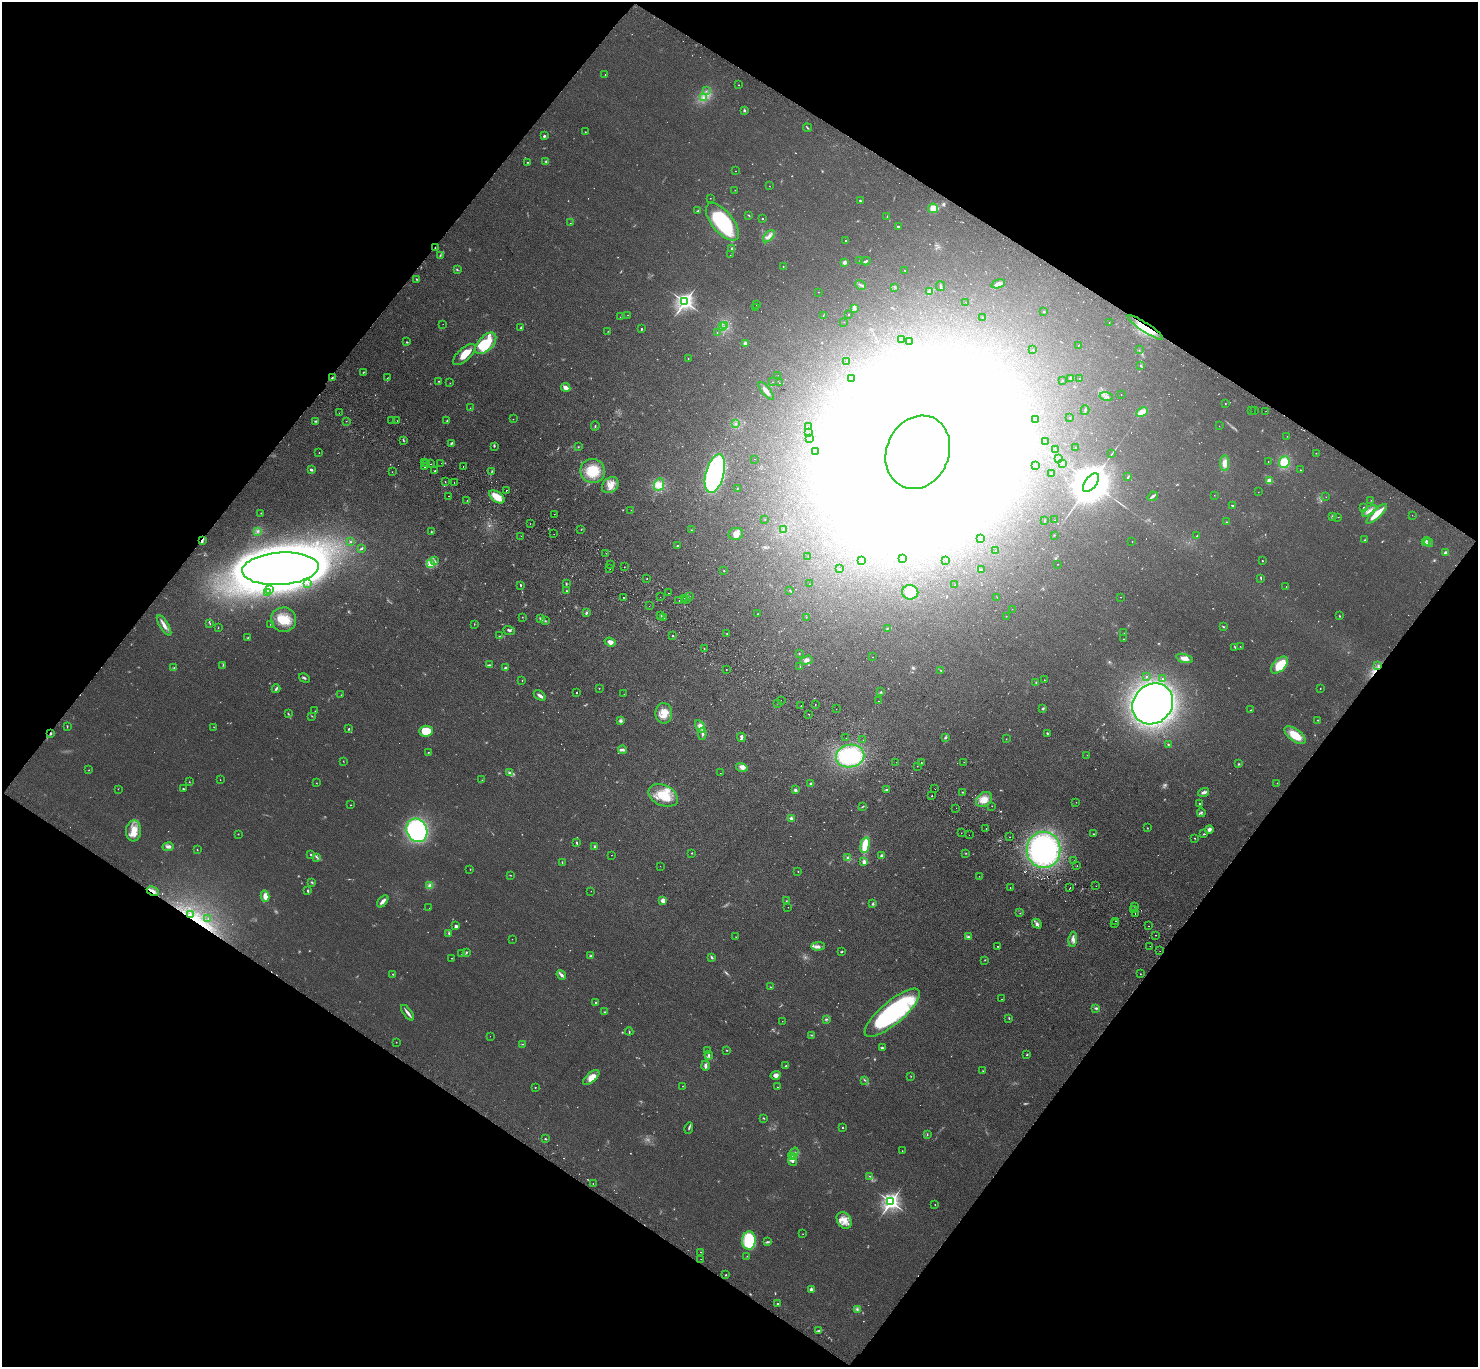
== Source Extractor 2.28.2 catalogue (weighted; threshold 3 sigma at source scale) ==
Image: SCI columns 38-5939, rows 204-5663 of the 5975 x 6006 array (HDU 1 of 3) = the unmasked area's bounding box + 8 px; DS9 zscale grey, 4 x 4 block average (1 PNG px = mean of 4 x 4 image px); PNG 1480 x 1369 px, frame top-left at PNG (2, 2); each listed source drawn as its Kron ellipse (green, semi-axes under 4 px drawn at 4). Shown black and unused: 49% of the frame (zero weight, under 2 of 3 exposures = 3% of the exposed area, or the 3 px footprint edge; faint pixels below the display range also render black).
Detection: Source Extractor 2.28.2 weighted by HDU 2 'WHT'. Background 0.0978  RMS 0.012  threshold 0.0537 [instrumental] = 3 sigma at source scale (4.5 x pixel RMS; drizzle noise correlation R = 1.50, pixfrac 1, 0.05/0.05 arcsec/px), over >= 5 px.
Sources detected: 904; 90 too faint to see at this stretch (4 x 4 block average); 91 inside a brighter object's white glare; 27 cosmic-ray / hot-pixel residue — neither listed nor drawn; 6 coinciding with a brighter row at this scale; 36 inside a brighter listed object's ellipse — not listed separately; of the other 654, all 500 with FLUX_AUTO >= 1.61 (the completeness limit of this list) listed and drawn (154 fainter detections not listed), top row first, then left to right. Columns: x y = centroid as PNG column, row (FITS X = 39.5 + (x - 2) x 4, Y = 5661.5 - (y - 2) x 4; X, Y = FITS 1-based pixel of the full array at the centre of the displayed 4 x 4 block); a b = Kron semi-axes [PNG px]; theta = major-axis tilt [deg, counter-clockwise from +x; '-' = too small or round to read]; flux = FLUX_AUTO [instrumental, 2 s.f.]
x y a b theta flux
605 75 2 2 - 2.6
739 85 2 2 - 3.9
706 91 2 2 - 3
703 98 3 3 - 15
744 110 3 3 - 9.3
807 128 4 2 - 7.1
585 132 2 2 - 2.6
544 136 3 2 - 9.3
527 162 3 2 - 5.4
546 162 4 2 - 8.1
736 171 2 2 - 3.1
769 186 2 2 - 2.6
735 190 2 2 - 1.8
710 198 2 2 - 1.9
860 200 2 2 - 7.4
933 208 5 5 - 70
698 211 4 2 - 6.2
749 215 3 2 - 5.1
887 217 3 2 - 3
762 218 2 2 - 9.7
722 222 22 10 -50 610
570 223 2 2 - 1.8
898 227 3 2 - 7.7
769 236 7 3 46 29
846 240 2 2 - 6.7
435 248 2 2 - 2.9
732 248 4 3 - 11
440 255 2 2 - 2.7
730 255 2 2 - 1.9
860 261 2 2 - 4.7
866 261 4 2 - 9.8
845 262 2 2 - 24
783 267 2 2 - 2.3
457 269 3 2 - 6.1
905 270 2 2 - 2.2
416 279 2 2 - 3.8
998 284 7 3 17 42
861 285 5 2 - 13
941 286 5 2 - 8.2
895 287 3 2 - 4.4
930 291 4 3 - 15
818 292 2 2 - 1.6
685 302 3 3 - 3400
966 302 2 2 - 2.1
756 305 2 2 - 1.8
755 308 2 2 - 1.6
855 308 3 3 - 13
1044 312 2 2 - 7.5
628 315 2 2 - 1.7
849 315 2 2 - 2.5
823 316 2 2 - 1.6
620 317 2 2 - 1.9
983 317 2 2 - 1.8
844 322 2 2 - 1.9
1109 323 2 2 - 3.6
443 324 2 2 - 2.2
724 326 2 2 - 5.6
722 327 2 2 - 2.3
1145 327 21 4 -33 130
521 328 2 2 - 8.5
641 329 2 2 - 5.8
608 331 2 2 - 2.4
717 333 2 2 - 2.5
901 339 2 2 - 3.3
910 341 2 2 - 2.7
407 342 2 2 - 6.4
486 343 13 7 46 310
745 344 3 2 - 23
1078 345 2 2 - 2.6
1033 350 2 2 - 3.6
1139 350 2 2 - 2
464 354 14 6 43 110
688 358 3 2 - 3
847 361 2 2 - 2.5
1141 366 3 2 - 4.7
363 372 3 2 - 4.5
778 375 2 2 - 8.5
332 377 4 2 - 7.6
387 378 2 2 - 3.5
852 378 2 2 - 2
1070 378 2 2 - 9.1
1079 379 2 2 - 1.8
1063 380 2 2 - 2.8
438 381 2 2 - 4.1
773 382 2 2 - 1.6
450 383 2 2 - 2.2
779 383 2 2 - 1.8
566 387 5 3 - 41
766 391 11 3 -51 32
1121 394 2 2 - 3.2
1106 397 7 2 -13 15
1225 404 2 2 - 2.7
470 408 2 2 - 2.2
1085 410 5 2 - 6.7
1251 411 2 2 - 2.7
1254 411 2 2 - 5.1
1266 411 2 2 - 1.6
1142 412 6 3 28 68
339 413 2 2 - 8.7
1070 417 2 2 - 1.7
513 419 2 2 - 1.8
447 420 2 2 - 4.5
1035 420 2 2 - 2.2
316 421 2 2 - 8.4
346 421 2 2 - 1.8
392 421 2 2 - 1.8
397 421 2 2 - 1.6
736 424 2 2 - 4.6
595 426 5 2 - 5.6
1219 426 2 2 - 1.7
808 427 2 2 - 4
809 433 2 2 - 2
1287 436 2 2 - 2.7
809 438 2 2 - 1.8
403 441 2 2 - 4.2
1045 442 2 2 - 3.1
451 443 4 2 - 9.4
494 446 3 2 - 4.5
578 447 2 2 - 3.7
1075 448 2 2 - 3.3
1056 450 2 2 - 2.9
815 451 2 2 - 1.6
918 452 38 31 66 30000
319 453 2 2 - 2.6
1316 453 2 2 - 1.6
1112 454 3 2 - 3.7
755 459 2 2 - 2.9
1058 459 4 2 - 7.8
1268 461 2 2 - 1.7
1284 462 6 5 - 150
424 463 2 2 - 1.7
441 463 2 2 - 2
1062 463 2 2 - 1.8
1225 463 8 4 -89 49
427 464 2 2 - 3.8
431 464 2 2 - 19
1035 465 2 2 - 5
463 466 2 2 - 3.2
425 467 2 2 - 5.1
311 470 3 2 - 13
1300 470 2 2 - 2.5
435 471 2 2 - 4.5
492 471 2 2 - 4.9
593 471 12 12 - 180
392 472 2 2 - 1.8
715 473 20 9 74 860
1051 473 2 2 - 22
1128 477 4 2 - 7.8
1269 481 3 3 - 41
445 482 2 2 - 2.4
454 482 2 2 - 2.5
1091 483 11 5 52 46000
610 485 9 7 41 57
659 485 6 5 - 41
737 489 3 2 - 4.3
506 490 2 2 - 6.1
1258 492 2 2 - 1.9
1214 495 2 2 - 1.7
449 496 2 2 - 4
1153 496 5 2 - 23
497 497 9 5 -36 110
1326 497 2 2 - 1.8
467 500 2 2 - 2
1371 500 2 2 - 2.3
1232 505 3 2 - 4.4
1364 507 2 2 - 2.9
631 510 2 2 - 2
1369 511 8 3 36 28
261 513 2 2 - 3
554 514 2 2 - 4.4
1377 514 13 3 43 140
1412 515 2 2 - 2.2
1333 516 3 2 - 7.6
1338 517 2 2 - 1.8
765 519 2 2 - 1.8
1044 520 4 2 - 3.6
1055 520 2 2 - 2.4
1226 522 2 2 - 3.3
530 524 2 2 - 6.3
581 529 2 2 - 2.6
784 529 2 2 - 3.8
691 530 2 2 - 2.4
258 531 2 2 - 7.6
431 532 2 2 - 3.8
554 534 2 2 - 1.9
736 534 7 6 - 50
1054 535 2 2 - 2.5
521 536 2 2 - 4.7
1197 536 2 2 - 12
980 538 2 2 - 1.8
1365 540 4 2 - 4.1
202 541 2 2 - 11
1426 541 4 2 - 13
350 542 2 2 - 4
1132 542 2 2 - 2.4
1429 542 5 2 - 6.2
677 546 3 2 - 4
361 549 3 2 - 8.9
995 551 2 2 - 2.2
1445 552 2 2 - 73
606 553 2 2 - 4.6
808 556 2 2 - 2.1
902 559 2 2 - 2
862 560 3 2 - 6.8
946 560 2 2 - 1.7
435 561 3 2 - 7.2
1262 561 2 2 - 7.2
430 563 4 3 - 30
1057 564 2 2 - 2.2
610 565 2 2 - 7.7
624 567 2 2 - 2.4
610 568 2 2 - 2
280 569 38 16 4 13000
839 569 2 2 - 2.2
981 569 2 2 - 2.7
724 571 2 2 - 4.2
647 578 2 2 - 11
1261 578 4 2 - 6
308 583 2 2 - 1.7
566 584 3 2 - 6.6
810 584 2 2 - 1.7
955 584 2 2 - 2.1
520 585 4 2 - 5.2
1286 586 2 2 - 1.9
270 589 3 2 - 7.2
790 590 2 2 - 5.9
567 591 2 2 - 3.6
910 592 8 7 - 60
268 593 2 2 - 2.3
668 593 2 2 - 7.8
689 596 3 2 - 6.1
623 597 2 2 - 16
660 597 2 2 - 2.7
997 597 2 2 - 1.9
1121 597 2 2 - 1.9
685 598 2 2 - 2
687 599 2 2 - 3.2
679 601 2 2 - 3
649 606 2 2 - 2.8
1012 609 2 2 - 2.5
586 613 4 2 - 9.2
757 614 2 2 - 2.6
661 616 3 2 - 9.9
1006 616 2 2 - 2.6
1339 616 2 2 - 5.3
522 617 2 2 - 3.1
664 617 2 2 - 5.9
806 617 2 2 - 1.8
540 618 4 2 - 6.2
284 620 12 12 - 140
545 621 2 2 - 4.1
210 623 3 2 - 4.3
270 624 2 2 - 3.9
474 624 2 2 - 3.5
164 625 12 3 -58 43
1223 627 3 2 - 6.9
218 628 2 2 - 2.5
887 628 4 2 - 6.2
509 630 6 2 -20 14
727 633 2 2 - 2.9
1124 633 2 2 - 2.4
500 636 4 2 - 6
672 636 2 2 - 5.3
248 638 3 2 - 6.3
1123 639 2 2 - 2.1
610 642 6 4 -20 43
1240 646 2 2 - 2.4
1235 647 4 2 - 5.7
704 649 2 2 - 2
799 654 2 2 - 3.6
873 657 2 2 - 2.2
1184 658 9 4 -15 46
806 660 6 4 17 28
223 665 3 2 - 4.3
489 665 3 2 - 5.7
1279 665 10 6 45 190
1378 665 2 2 - 5.5
800 667 2 2 - 3.2
174 668 3 2 - 4.5
505 668 3 2 - 12
726 670 2 2 - 2
940 670 3 2 - 4.2
1146 676 2 2 - 3.1
304 678 6 2 -31 10
1162 679 2 2 - 5.7
522 680 2 2 - 2.3
1044 680 2 2 - 2.3
1036 682 3 2 - 5.5
599 688 2 2 - 3.6
1320 688 2 2 - 2.2
276 689 4 2 - 14
881 692 3 2 - 4.9
576 693 2 2 - 3.5
624 694 2 2 - 1.7
341 695 2 2 - 2.1
540 696 7 2 -35 27
781 700 2 2 - 3.8
878 701 2 2 - 2
777 703 2 2 - 2.9
1153 704 22 19 47 3600
815 705 2 2 - 2.7
801 706 2 2 - 4.2
836 709 2 2 - 1.8
1043 709 3 2 - 9.3
1251 710 2 2 - 2.5
315 711 2 2 - 2.1
664 713 10 8 -87 94
288 714 2 2 - 5.1
809 714 2 2 - 5.2
312 716 2 2 - 3.8
1318 720 2 2 - 3.2
620 721 4 3 - 15
67 726 3 2 - 5.1
700 726 7 4 -59 38
214 727 2 2 - 2.3
349 729 2 2 - 6.1
426 731 7 5 2 150
51 733 2 2 - 9.7
1047 733 3 2 - 6.9
702 734 6 2 83 15
1295 735 12 6 -37 150
741 737 5 3 - 16
945 737 3 2 - 9.7
846 738 2 2 - 2.2
1006 739 2 2 - 1.9
863 740 2 2 - 2.6
1168 744 2 2 - 6.9
623 750 4 3 - 14
428 752 2 2 - 3.3
1087 755 2 2 - 2.8
850 756 14 11 10 590
343 761 2 2 - 2.7
896 762 2 2 - 1.6
964 762 2 2 - 1.9
921 763 2 2 - 12
1238 764 3 2 - 5.2
917 766 2 2 - 1.7
742 767 6 4 -16 36
89 770 2 2 - 2.6
510 773 4 3 - 14
720 773 2 2 - 2.8
220 780 2 2 - 2
482 780 2 2 - 2.4
189 782 2 2 - 3.1
316 783 2 2 - 2.4
1277 783 2 2 - 2.5
811 784 3 2 - 8.3
118 789 2 2 - 1.7
183 789 2 2 - 5.7
886 789 3 2 - 5.5
935 789 2 2 - 2.3
795 790 4 3 - 11
962 792 2 2 - 5.8
1204 792 6 3 16 21
663 795 15 10 -25 200
932 796 2 2 - 8.7
984 799 9 6 37 68
1076 802 2 2 - 2.2
1199 803 2 2 - 4.2
350 805 2 2 - 3.1
863 806 4 2 - 5.8
992 806 2 2 - 4.3
956 808 2 2 - 2.7
1201 813 5 3 - 12
791 818 3 3 - 17
986 828 2 2 - 2.5
1147 828 2 2 - 3.3
417 830 12 10 -63 1100
1209 830 4 3 - 19
134 831 10 7 85 86
961 833 2 2 - 3
238 834 2 2 - 3.2
1094 834 2 2 - 4.5
1204 834 3 2 - 5
969 835 2 2 - 2.1
1009 837 2 2 - 2.4
1194 838 2 2 - 2.8
577 843 4 2 - 6.8
865 845 8 4 78 170
594 846 2 2 - 12
168 847 5 3 - 17
197 850 2 2 - 5.1
1044 850 18 17 - 1300
692 853 2 2 - 11
966 853 2 2 - 3
310 854 2 2 - 4.5
611 855 2 2 - 2.7
882 856 2 2 - 89
317 857 2 2 - 6.9
848 858 2 2 - 18
1074 861 2 2 - 1.7
562 862 2 2 - 3.5
864 862 2 2 - 100
660 866 2 2 - 1.8
1077 866 2 2 - 2.1
470 869 2 2 - 3.1
798 871 2 2 - 5.4
510 875 3 2 - 3.5
979 876 2 2 - 1.9
312 882 3 2 - 6.4
430 885 3 3 - 21
1096 886 2 2 - 2.3
1010 888 2 2 - 3.1
1070 888 2 2 - 12
153 891 6 3 -28 27
308 891 3 2 - 9.2
591 891 2 2 - 2
265 896 5 4 - 55
662 900 3 3 - 34
383 901 7 3 49 33
786 901 2 2 - 2.3
872 904 2 2 - 5
788 907 2 2 - 1.8
1135 907 2 2 - 4.8
429 908 2 2 - 1.8
1133 909 2 2 - 4.7
1020 913 2 2 - 3.2
1135 913 2 2 - 11
190 914 2 2 - 3.4
208 919 2 2 - 2.3
1116 921 2 2 - 3.6
1037 924 5 4 - 17
1115 924 2 2 - 3.4
455 926 3 2 - 13
1149 926 2 2 - 22
449 933 3 2 - 7.1
1155 935 2 2 - 6.7
736 937 2 2 - 3.6
969 937 3 3 - 11
512 939 2 2 - 4.8
1073 939 7 3 81 28
818 946 7 3 1 24
997 946 2 2 - 3.8
1150 946 2 2 - 2.3
1160 951 2 2 - 2.7
466 952 3 2 - 7.8
842 952 3 2 - 5.6
462 954 2 2 - 3.8
590 956 3 2 - 6.2
711 957 4 2 - 8.3
452 958 2 2 - 2.5
985 960 2 2 - 3.4
393 974 2 2 - 3.3
1140 974 2 2 - 3.4
561 975 5 3 - 19
770 987 2 2 - 3
1002 999 2 2 - 1.8
595 1002 2 2 - 19
1096 1008 3 2 - 7.3
605 1012 4 2 - 6.9
407 1013 9 2 -55 28
892 1013 35 11 40 1200
1009 1018 3 2 - 4.7
826 1019 2 2 - 5.9
782 1021 2 2 - 1.6
629 1031 4 2 - 6.7
811 1035 3 2 - 5.9
490 1036 2 2 - 2.4
396 1042 2 2 - 2.7
522 1044 3 2 - 3.9
882 1048 4 3 - 11
727 1050 2 2 - 3.8
707 1051 2 2 - 2.8
709 1055 4 2 - 14
1027 1055 2 2 - 6.6
705 1066 5 2 - 22
785 1066 3 2 - 4.8
983 1071 2 2 - 4
776 1075 5 4 - 28
911 1076 2 2 - 2.8
591 1077 10 5 41 70
864 1080 3 2 - 7.4
683 1086 2 2 - 2.5
777 1087 2 2 - 2.8
535 1088 2 2 - 3.2
764 1118 2 2 - 5.5
842 1127 2 2 - 9.5
689 1128 6 2 75 9.3
927 1134 3 2 - 3.9
545 1139 2 2 - 7.7
902 1151 2 2 - 2
793 1153 6 4 52 25
792 1157 3 2 - 41
793 1161 5 2 - 22
869 1176 3 2 - 4.2
593 1184 2 2 - 23
891 1202 3 2 - 3000
935 1204 2 2 - 5.1
844 1220 9 6 -57 65
803 1234 2 2 - 1.7
749 1240 9 6 86 310
767 1242 3 2 - 8.7
701 1252 2 2 - 4.8
747 1256 2 2 - 1.9
701 1259 2 2 - 2.5
726 1275 2 2 - 4
811 1289 3 2 - 17
777 1304 2 2 - 17
857 1309 3 2 - 10
819 1330 3 2 - 5.5
Overlapping masked pixels (flux is a lower limit): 6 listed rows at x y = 435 248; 1145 327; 202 541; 280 569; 51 733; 153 891
Diffuse or blended objects may show on this block-average render without a row.